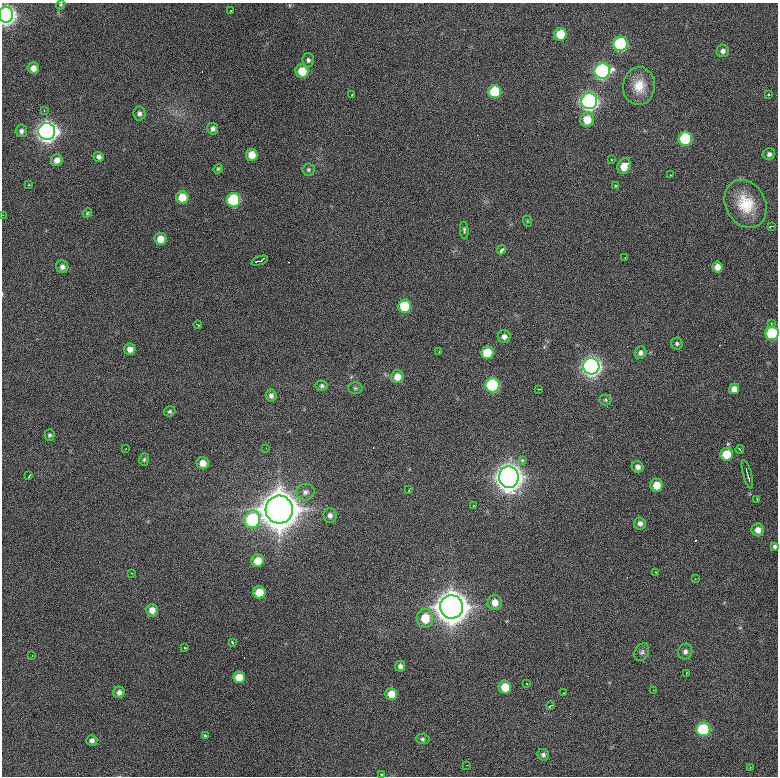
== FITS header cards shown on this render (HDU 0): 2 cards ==
NAXIS1  =                  776 / length of data axis 1
NAXIS2  =                  774 / length of data axis 2

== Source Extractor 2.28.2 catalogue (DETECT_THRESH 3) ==
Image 776 x 774 px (HDU 0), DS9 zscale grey, 1 PNG px = 1 image px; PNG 780 x 778 px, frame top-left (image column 1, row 774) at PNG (2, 3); each listed source drawn as its Kron ellipse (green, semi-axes under 4 px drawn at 4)
Background 951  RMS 25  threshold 74.5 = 3 sigma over >= 5 px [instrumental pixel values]
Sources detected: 122; all 122 listed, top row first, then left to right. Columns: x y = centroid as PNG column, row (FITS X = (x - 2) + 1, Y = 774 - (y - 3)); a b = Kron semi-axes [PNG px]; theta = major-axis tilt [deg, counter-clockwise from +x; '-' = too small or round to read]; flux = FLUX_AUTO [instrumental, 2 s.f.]
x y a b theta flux
61 5 5 4 - 1.9e+03
231 10 2 2 - 9.8e+02
6 15 8 7 - 8.2e+05
560 34 6 6 - 3.9e+04
620 44 7 7 - 1.7e+05
723 51 6 6 - 6.0e+03
308 60 7 5 -87 4.0e+03
33 68 6 5 - 1.1e+04
302 71 6 6 - 3.4e+04
602 71 8 7 - 3.4e+05
639 86 19 16 82 3.2e+04
495 92 6 6 - 7.3e+04
768 94 3 3 - 4.3e+03
352 95 3 2 - 1.5e+03
589 101 8 8 - 6.1e+05
44 110 3 3 - 1.4e+03
139 113 7 6 - 5.2e+03
587 120 7 7 - 2.9e+04
213 129 6 5 - 5.3e+03
21 131 6 6 - 5.4e+03
47 131 8 8 - 1.1e+06
685 139 7 7 - 1.2e+05
769 154 6 5 - 4.7e+03
252 155 6 5 - 2.6e+04
99 157 5 5 - 5.3e+03
57 160 6 5 - 9.4e+03
611 160 3 2 - 3.1e+03
624 166 8 6 64 2.7e+04
218 169 5 4 - 2.1e+03
309 170 6 6 - 3.1e+03
670 174 4 2 - 3.7e+03
28 185 2 2 - 1.4e+03
615 185 3 2 - 3.2e+03
182 197 6 6 - 3.1e+04
233 200 7 7 - 1.2e+05
746 204 25 20 -61 5.1e+04
87 213 5 4 - 2.0e+03
3 215 2 2 - 8.5e+02
527 221 6 3 -71 1.6e+03
772 226 3 2 - 5.8e+03
464 230 8 4 -87 3.7e+03
160 239 6 6 - 2.1e+04
502 250 5 3 - 1.1e+04
625 258 2 2 - 1.1e+03
260 261 9 3 19 1.0e+04
62 267 6 6 - 6.7e+03
717 267 5 5 - 1.2e+04
404 306 6 6 - 6.9e+04
771 324 3 3 - 3.3e+03
198 325 4 2 - 2.5e+03
772 333 7 6 - 1.0e+05
504 337 6 6 - 7.9e+03
677 343 6 5 - 3.4e+03
130 349 6 5 - 1.1e+04
439 352 3 2 - 2.1e+03
487 353 6 6 - 4.3e+04
640 353 6 5 - 5.6e+03
591 366 8 8 - 8.3e+05
397 377 6 6 - 2.0e+04
493 385 7 7 - 1.8e+05
322 386 6 5 - 3.6e+03
355 388 7 5 0 3.0e+03
539 389 4 2 - 2.2e+03
734 389 5 5 - 1.1e+04
271 396 6 5 - 5.9e+03
606 400 6 5 - 2.7e+03
170 411 6 5 - 2.6e+03
50 435 5 5 - 3.2e+03
266 448 2 2 - 8.6e+02
125 449 3 2 - 1.3e+03
740 449 4 2 - 2.7e+03
727 454 6 6 - 3.9e+04
144 460 6 5 - 3.1e+03
523 461 3 3 - 5.6e+04
203 463 6 6 - 1.6e+04
637 467 6 5 - 7.8e+03
747 474 14 2 -75 8.3e+03
29 476 4 2 - 2.7e+03
509 477 11 10 - 2.2e+06
657 485 6 6 - 2.7e+04
409 490 3 2 - 1.9e+03
305 492 9 8 - 7.8e+03
757 500 3 2 - 5.8e+03
473 506 3 2 - 1.3e+03
279 510 14 13 - 4.7e+06
330 515 7 6 - 6.4e+03
252 519 9 8 - 1.5e+05
640 523 6 6 - 6.5e+03
758 530 6 6 - 1.2e+04
775 546 4 4 - 3.2e+03
258 561 6 6 - 2.7e+04
656 572 3 2 - 3.3e+03
132 573 3 2 - 4.6e+03
695 579 2 2 - 7.8e+02
259 593 6 6 - 3.3e+04
495 602 7 7 - 1.6e+04
452 607 11 11 - 3.3e+06
152 610 6 6 - 1.4e+04
425 618 9 8 - 3.8e+04
232 642 4 2 - 2.1e+03
185 648 3 2 - 1.8e+03
642 652 9 6 61 4.5e+03
685 652 8 7 - 6.2e+03
32 655 2 2 - 1.0e+03
400 666 5 5 - 5.9e+03
686 673 3 2 - 1.2e+03
239 677 6 6 - 2.6e+04
527 684 2 2 - 1.4e+03
505 687 6 6 - 3.2e+04
653 690 2 2 - 8.7e+02
119 692 6 5 - 7.4e+03
563 693 2 2 - 3.4e+03
391 694 6 6 - 2.3e+04
551 706 4 2 - 2.7e+03
703 729 7 7 - 1.2e+05
205 736 3 3 - 5.5e+03
422 739 7 5 -2 3.2e+03
92 740 5 5 - 5.2e+03
543 755 6 5 - 4.5e+03
467 765 2 2 - 8.6e+02
750 768 3 3 - 1.6e+03
382 775 3 3 - 2.4e+03
At the frame edge (FLAGS 8, measured only in part): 5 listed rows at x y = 61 5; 6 15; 3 215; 772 333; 382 775